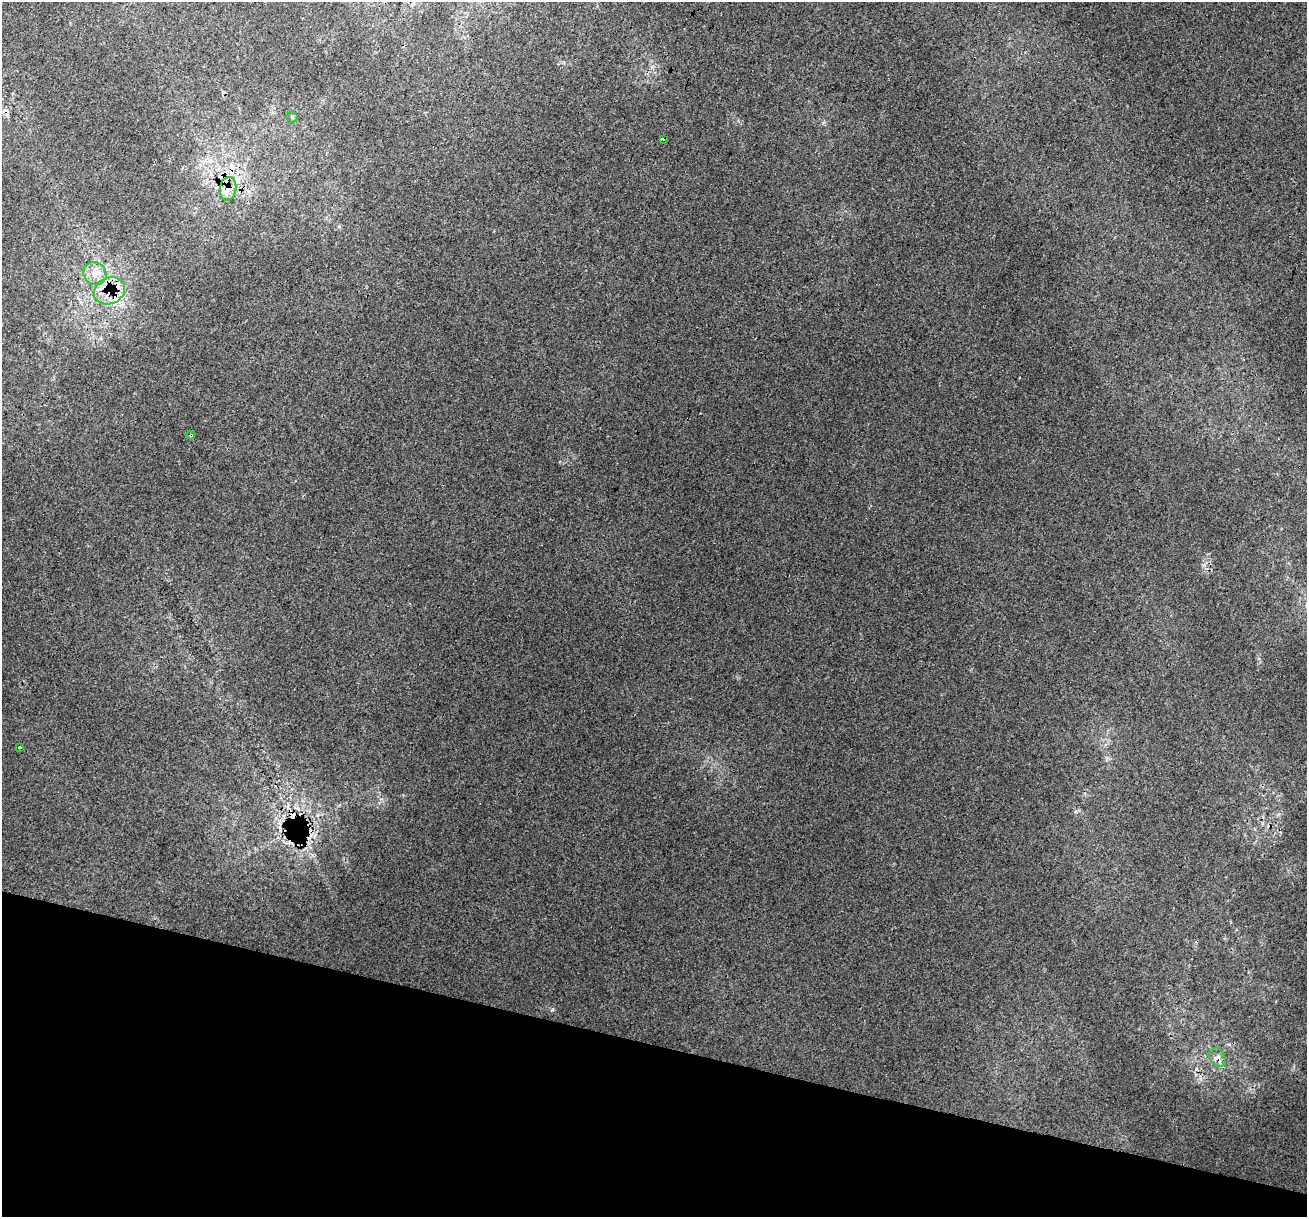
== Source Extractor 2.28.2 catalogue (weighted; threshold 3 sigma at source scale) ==
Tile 15 of 4 x 4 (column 3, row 4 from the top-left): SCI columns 2635-3939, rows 337-1551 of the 5260 x 5470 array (HDU 1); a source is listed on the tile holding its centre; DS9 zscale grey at full resolution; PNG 1309 x 1219 px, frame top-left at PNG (2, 2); each listed source drawn as its Kron ellipse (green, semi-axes under 4 px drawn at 4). Shown black and unused: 14% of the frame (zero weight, under 3 of 4 exposures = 5% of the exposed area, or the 3 px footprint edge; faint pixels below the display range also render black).
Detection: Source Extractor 2.28.2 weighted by HDU 2 'WHT'; one run over the whole footprint, this tile lists its part. Background 0.00954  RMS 0.0037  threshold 0.0168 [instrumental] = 3 sigma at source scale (4.5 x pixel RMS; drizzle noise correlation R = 1.50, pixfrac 1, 0.0396/0.0396 arcsec/px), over >= 5 px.
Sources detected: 15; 5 cosmic-ray / hot-pixel residue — neither listed nor drawn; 2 inside a brighter listed object's ellipse — not listed separately; the other 8 listed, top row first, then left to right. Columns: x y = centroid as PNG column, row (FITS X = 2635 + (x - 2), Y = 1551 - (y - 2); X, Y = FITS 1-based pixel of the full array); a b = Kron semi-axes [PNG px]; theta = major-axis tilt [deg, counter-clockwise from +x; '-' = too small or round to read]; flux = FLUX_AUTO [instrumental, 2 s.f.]
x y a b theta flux
292 117 5 5 - 0.65
663 139 3 3 - 3300
228 189 12 8 80 4.2
95 273 12 11 - 3.9
109 291 16 13 26 7.6
191 435 4 3 - 0.48
19 748 3 3 - 1.5
1217 1058 10 7 -60 2.4
Overlapping masked pixels (flux is a lower limit): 5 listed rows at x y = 663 139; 228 189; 109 291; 191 435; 1217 1058